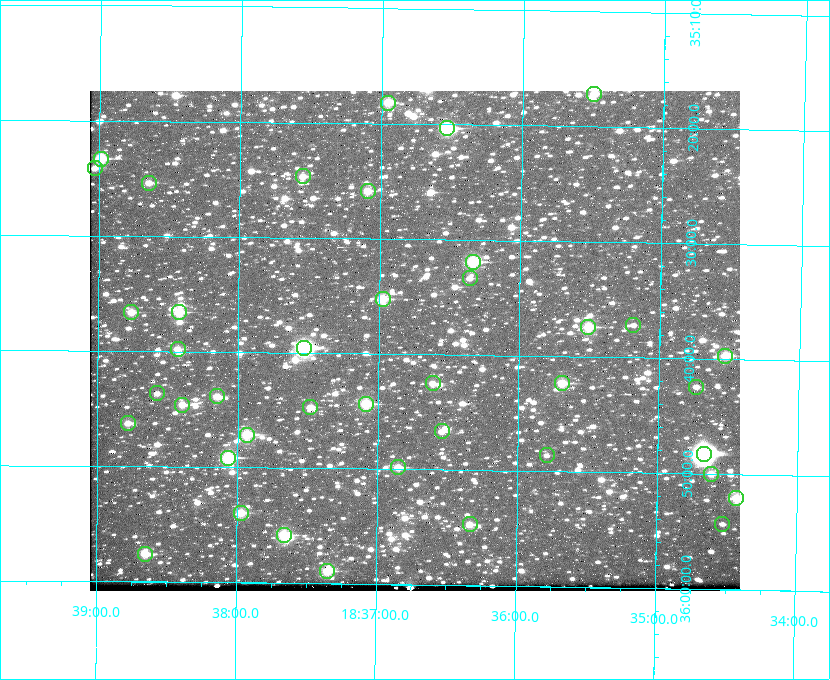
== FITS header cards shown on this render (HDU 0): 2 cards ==
NAXIS1  =                  650 / Width of table row in bytes
NAXIS2  =                  500 / Number of rows in table

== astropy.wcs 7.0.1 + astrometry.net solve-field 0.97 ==
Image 650 x 500 px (HDU 0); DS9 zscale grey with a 90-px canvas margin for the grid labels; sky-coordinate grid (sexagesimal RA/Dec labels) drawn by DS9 from the SOLVED WCS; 41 Tycho-2 reference stars matched to detected sources circled (green)
Header WCS: none
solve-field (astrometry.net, Tycho-2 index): SOLVED blind (the file carries no WCS)
Solved WCS: RA---TAN-SIP/DEC--TAN-SIP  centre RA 18:36:45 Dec +35:39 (279.19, +35.65 deg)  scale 5.21 arcsec/px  FOV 56.5' x 43.4'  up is +179 deg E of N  parity flipped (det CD > 0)
(file carries no celestial WCS; the grid is the blind solution)
Tycho-2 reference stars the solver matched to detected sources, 41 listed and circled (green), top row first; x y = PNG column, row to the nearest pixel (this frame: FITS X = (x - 90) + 1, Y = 500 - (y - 91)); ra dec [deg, ICRS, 3 dp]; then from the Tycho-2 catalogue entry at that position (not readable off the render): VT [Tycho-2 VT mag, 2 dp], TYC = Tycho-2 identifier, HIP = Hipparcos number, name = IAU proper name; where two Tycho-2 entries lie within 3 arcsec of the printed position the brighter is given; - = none
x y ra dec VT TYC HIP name
594 94 278.873 +35.286 11.83 2632-1249-1 - -
388 103 279.238 +35.303 11.12 2645-808-1 - -
447 128 279.134 +35.339 9.91 2645-980-1 - -
101 159 279.747 +35.388 10.29 2645-648-1 - -
95 168 279.758 +35.402 11.51 2645-674-1 - -
303 176 279.388 +35.411 11.24 2645-612-1 - -
149 183 279.661 +35.423 11.63 2645-537-1 - -
368 191 279.273 +35.431 11.09 2645-464-1 - -
473 262 279.085 +35.532 9.84 2645-710-1 - -
470 278 279.089 +35.556 12.25 2645-664-1 - -
383 299 279.243 +35.587 11.11 2645-606-1 - -
131 312 279.691 +35.610 11.17 2645-563-1 - -
179 312 279.606 +35.610 10.50 2645-565-1 - -
633 325 278.797 +35.620 11.98 2632-1285-1 - -
588 327 278.877 +35.623 10.37 2632-1282-1 - -
304 348 279.382 +35.660 8.88 2649-136-1 91311 -
178 349 279.608 +35.663 11.57 2649-139-1 - -
725 356 278.632 +35.662 10.68 2636-195-1 - -
433 383 279.153 +35.708 11.59 2649-53-1 - -
562 383 278.922 +35.705 10.37 2636-96-1 - -
696 387 278.683 +35.707 11.93 2636-92-1 - -
157 393 279.644 +35.727 11.73 2649-34-1 - -
217 396 279.537 +35.731 11.00 2649-31-1 - -
366 404 279.271 +35.739 10.27 2649-22-1 - -
182 405 279.598 +35.743 11.39 2649-19-1 - -
310 407 279.370 +35.745 11.39 2649-20-1 - -
128 423 279.695 +35.771 11.56 2649-1228-1 - -
442 431 279.136 +35.778 11.49 2649-1247-1 - -
247 435 279.483 +35.786 9.96 2649-1276-1 - -
704 454 278.667 +35.805 7.78 2636-68-1 91080 -
547 455 278.947 +35.810 12.41 2636-73-1 - -
228 458 279.516 +35.819 10.07 2649-1464-1 - -
398 467 279.212 +35.831 10.99 2649-1529-1 - -
711 474 278.654 +35.833 11.29 2636-133-1 - -
736 498 278.608 +35.867 11.60 2636-246-1 - -
241 513 279.492 +35.899 10.86 2649-1492-1 - -
470 524 279.083 +35.912 11.42 2649-1448-1 - -
722 524 278.632 +35.905 12.27 2636-371-1 - -
284 535 279.414 +35.931 10.32 2649-1381-1 - -
145 554 279.662 +35.960 11.12 2649-1270-1 - -
327 571 279.337 +35.982 10.50 2649-1232-1 - -